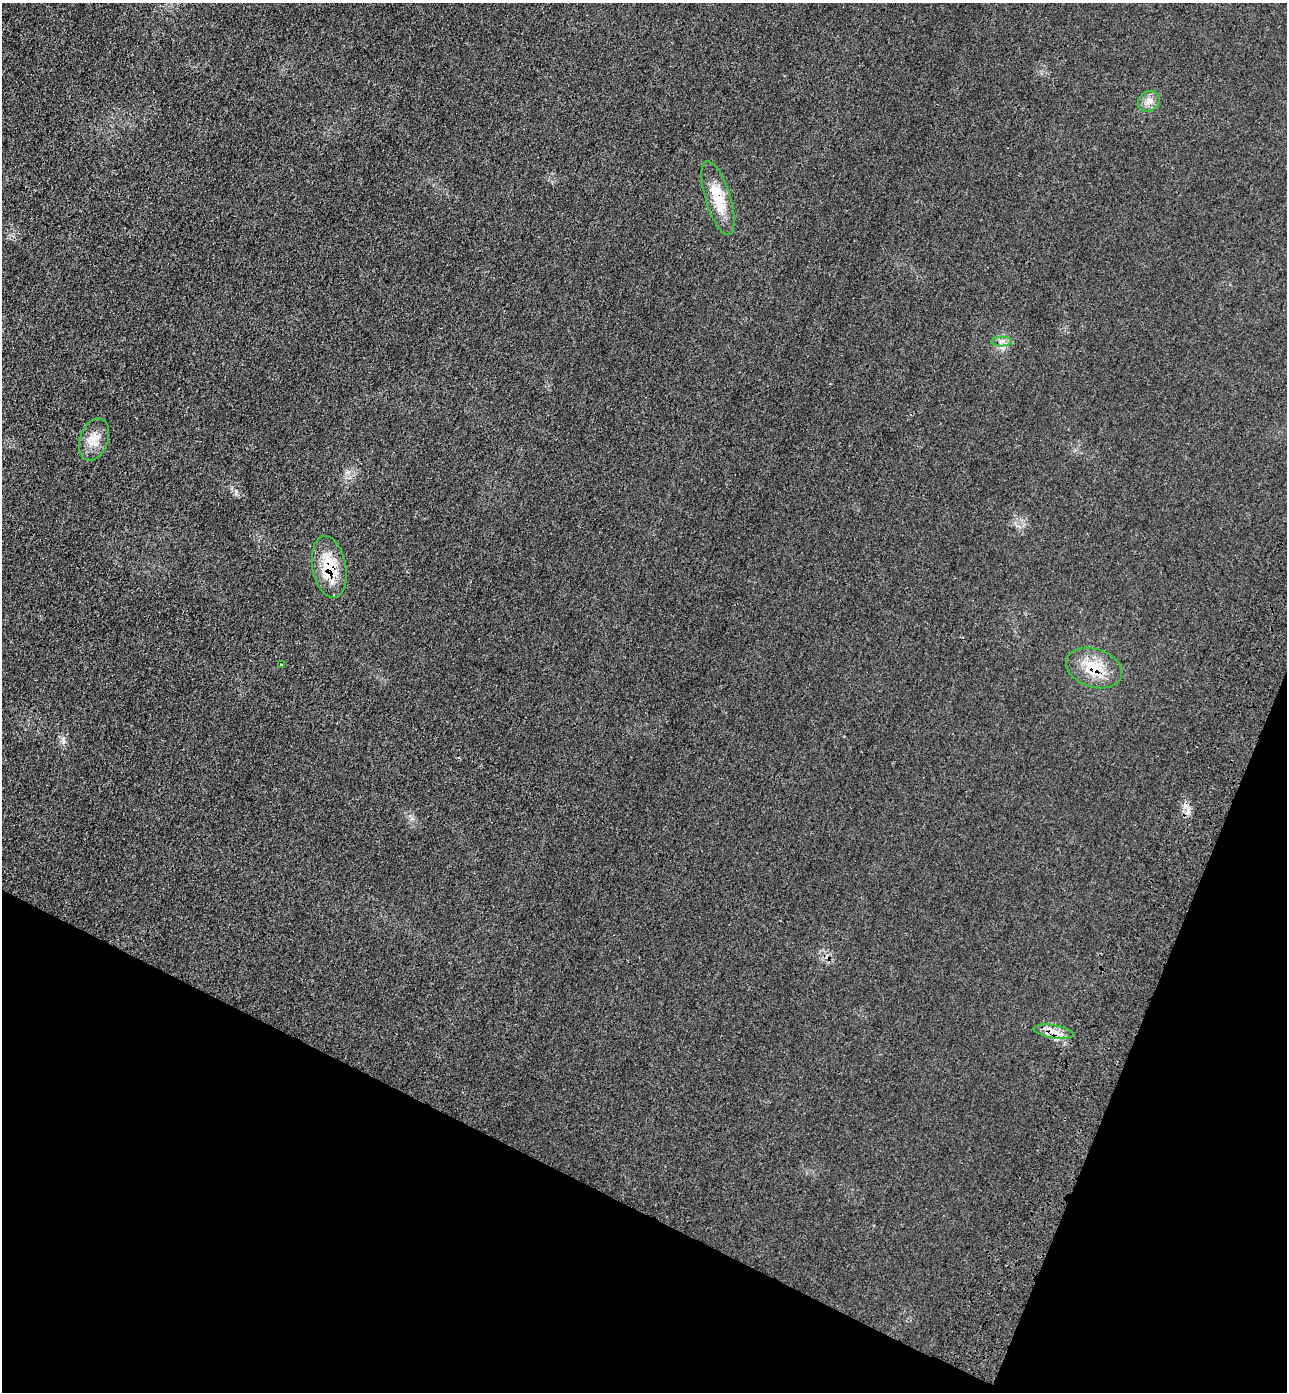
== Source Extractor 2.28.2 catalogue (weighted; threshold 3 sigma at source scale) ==
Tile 15 of 4 x 4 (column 3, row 4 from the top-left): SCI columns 2944-4228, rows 52-1441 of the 5755 x 5659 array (HDU 1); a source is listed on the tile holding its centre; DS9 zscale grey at full resolution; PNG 1289 x 1394 px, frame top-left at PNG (2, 3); each listed source drawn as its Kron ellipse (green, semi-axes under 4 px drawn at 4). Shown black and unused: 20% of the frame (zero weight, under 3 of 4 exposures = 6% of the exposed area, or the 3 px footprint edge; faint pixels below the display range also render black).
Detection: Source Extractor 2.28.2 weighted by HDU 2 'WHT'; one run over the whole footprint, this tile lists its part. Background 0.0206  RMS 0.0051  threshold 0.0231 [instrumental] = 3 sigma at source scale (4.5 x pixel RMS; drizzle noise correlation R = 1.50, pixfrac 1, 0.05/0.05 arcsec/px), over >= 5 px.
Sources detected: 9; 1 cosmic-ray / hot-pixel residue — neither listed nor drawn; the other 8 listed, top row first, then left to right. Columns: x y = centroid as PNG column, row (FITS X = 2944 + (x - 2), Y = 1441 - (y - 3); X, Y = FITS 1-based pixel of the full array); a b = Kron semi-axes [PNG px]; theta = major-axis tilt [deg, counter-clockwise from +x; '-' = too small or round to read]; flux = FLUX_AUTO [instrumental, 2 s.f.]
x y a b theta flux
1149 101 11 9 37 3.3
718 198 38 12 -73 16
1002 341 10 5 1 1.6
94 440 22 14 70 7.3
329 567 31 17 -80 19
281 665 3 2 - 0.51
1094 668 29 19 -18 16
1054 1032 20 6 -9 4.8
Overlapping masked pixels (flux is a lower limit): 3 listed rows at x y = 718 198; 329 567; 1094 668